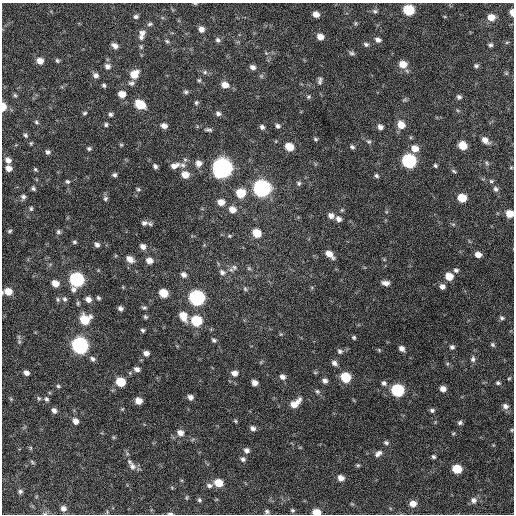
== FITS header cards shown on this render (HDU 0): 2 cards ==
NAXIS1  =                  512 / Axis length
NAXIS2  =                  512 / Axis length

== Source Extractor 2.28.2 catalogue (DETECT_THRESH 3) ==
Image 512 x 512 px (HDU 0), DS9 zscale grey, 1 PNG px = 1 image px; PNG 516 x 516 px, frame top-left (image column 1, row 512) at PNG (2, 3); no overlay
Background 593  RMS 18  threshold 53.6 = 3 sigma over >= 5 px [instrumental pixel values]
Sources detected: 212; all 212 listed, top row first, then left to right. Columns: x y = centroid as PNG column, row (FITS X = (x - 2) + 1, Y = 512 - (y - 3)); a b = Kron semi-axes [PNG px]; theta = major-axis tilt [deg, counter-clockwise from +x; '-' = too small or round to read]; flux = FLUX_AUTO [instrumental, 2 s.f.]
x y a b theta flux
195 4 6 3 -2 1000
409 10 7 7 - 57000
375 11 7 5 -16 2600
512 12 6 4 -85 8100
316 14 6 6 - 7000
136 17 6 5 - 2700
491 17 7 6 - 11000
355 23 6 4 90 1500
150 24 7 5 18 2100
201 29 6 6 - 5900
142 33 8 7 - 5100
141 37 7 6 - 3200
320 37 7 6 - 8700
218 40 6 6 - 2900
378 40 8 6 -27 4500
167 41 6 5 - 1800
507 42 6 3 19 1200
366 44 7 5 -26 2700
490 45 5 4 - 2400
115 46 7 5 -32 5700
141 47 6 5 - 1800
266 53 5 4 - 1400
352 53 8 5 -12 2600
57 60 6 5 - 2200
40 61 7 6 - 9100
403 64 8 8 - 14000
107 66 7 6 - 5100
476 66 5 5 - 2300
253 67 6 5 - 4900
205 72 6 5 - 2400
506 73 6 4 -18 1300
134 74 9 7 45 17000
96 75 7 6 - 4200
199 80 5 5 - 1600
320 81 10 5 82 3200
131 83 9 6 2 3700
104 85 5 5 - 2200
225 85 9 7 -13 8600
186 92 6 5 - 2300
122 94 7 6 - 12000
15 95 6 5 - 1800
309 97 6 5 - 2000
459 97 6 6 - 2800
404 100 7 4 18 1700
196 102 6 5 - 2200
140 104 8 6 -34 31000
3 107 7 4 88 16000
84 113 6 4 17 1900
218 113 7 6 - 3500
110 114 5 5 - 2700
36 122 6 5 - 2000
106 125 5 5 - 2200
401 125 9 7 -53 13000
164 126 6 5 - 6400
278 126 5 5 - 3100
262 127 6 5 - 3300
380 127 6 6 - 4600
208 130 9 4 -8 2600
25 135 6 5 - 2400
315 139 5 4 - 1800
485 140 9 6 -38 7400
369 141 7 5 -39 2400
31 143 5 4 - 1500
121 145 5 4 - 1400
463 145 6 6 - 19000
289 147 7 6 - 19000
352 147 6 4 -21 2400
415 148 8 7 - 11000
89 149 6 5 - 2200
48 152 6 6 - 3200
8 160 8 7 - 6200
409 161 8 7 - 190000
199 163 8 7 - 7100
487 163 6 5 - 1900
435 165 5 4 - 1700
155 166 5 5 - 3100
175 166 14 8 15 9400
8 168 6 6 - 7300
222 168 9 8 - 700000
511 168 5 3 - 1100
35 169 5 4 - 1700
454 171 7 4 -28 1800
114 175 5 5 - 2500
185 175 8 7 - 14000
376 176 6 4 -45 2300
67 181 6 5 - 2300
491 181 5 5 - 1800
299 183 6 6 - 2300
33 188 6 5 - 2400
262 188 8 8 - 400000
138 189 5 5 - 1800
496 189 7 6 - 3400
241 193 7 7 - 28000
23 197 7 6 - 3300
105 198 7 6 - 2500
462 198 7 6 - 25000
221 202 7 7 - 9300
31 209 6 4 89 1900
232 209 8 7 - 9200
510 214 6 6 - 15000
331 215 7 6 - 5500
338 219 7 6 - 4800
144 223 7 6 - 3500
150 224 8 5 -53 2000
10 231 6 4 28 2000
58 232 6 6 - 2400
257 233 7 6 - 23000
229 236 5 4 - 1400
74 242 6 4 -16 1900
97 245 5 4 - 3500
143 246 6 5 - 6100
329 254 9 5 -42 10000
478 255 6 5 - 7600
130 259 9 6 -36 8800
149 260 7 6 - 7800
234 267 8 7 - 3600
249 268 6 5 - 1800
456 270 6 5 - 2800
222 272 8 7 - 4300
184 275 6 5 - 4600
449 276 7 6 - 17000
77 280 8 8 - 200000
55 283 6 6 - 12000
386 283 9 5 -6 6000
442 286 5 5 - 4800
245 289 6 5 - 1900
8 291 8 6 3 15000
163 293 7 6 - 25000
98 298 5 4 - 2000
197 298 8 7 - 260000
58 299 7 5 -87 2300
65 299 7 6 - 3200
88 299 7 6 - 6800
78 303 6 4 78 1800
120 308 5 5 - 3800
144 308 7 5 8 2200
183 316 10 7 -65 16000
145 317 5 5 - 1900
502 318 6 4 -21 2200
85 319 9 8 - 34000
196 321 7 7 - 58000
143 330 4 4 - 2100
281 334 6 4 18 1300
354 337 5 5 - 1800
214 340 6 4 -20 2300
19 342 7 6 - 2500
80 345 8 7 - 350000
493 345 6 5 - 2000
452 347 6 6 - 2700
402 348 6 5 - 5100
379 350 5 4 - 1300
340 351 7 6 - 3200
146 353 7 6 - 5300
92 359 8 6 -34 3600
473 359 8 6 -86 3400
334 363 7 6 - 4500
137 369 6 5 - 4400
26 373 6 5 - 5100
130 373 6 4 -73 1300
234 373 8 7 - 6400
282 377 7 6 - 5100
345 377 7 6 - 42000
509 378 5 4 - 1300
325 381 5 5 - 4100
120 382 7 6 - 33000
254 383 5 5 - 6400
384 383 7 6 - 3400
498 383 6 5 - 2000
58 386 6 5 - 1900
443 389 6 5 - 6700
397 390 7 7 - 120000
317 391 7 6 - 2300
190 397 6 6 - 4800
39 398 7 5 -86 2100
11 399 5 4 - 1400
46 399 7 6 - 3200
138 401 6 5 - 12000
295 403 15 7 39 13000
505 406 7 6 - 5100
122 409 5 4 - 1200
54 410 7 6 - 4500
432 410 6 5 - 2600
75 421 7 6 - 6800
235 421 5 4 - 1500
460 423 6 5 - 2600
253 428 7 5 -33 4100
512 430 4 4 - 1200
180 433 8 7 - 7100
113 437 6 4 -71 1300
386 443 6 5 - 2400
31 448 6 4 -90 1500
247 450 7 6 - 4200
378 453 10 6 36 5100
433 457 5 4 - 2200
243 459 7 6 - 3300
32 462 8 4 -37 1700
358 465 6 4 -20 1700
132 466 11 8 -61 6500
457 469 7 6 - 31000
341 478 7 6 - 7300
218 483 7 6 - 21000
209 485 9 6 -8 4000
20 491 6 5 - 2700
187 498 7 3 82 1400
199 500 6 5 - 2200
474 500 9 8 - 5400
413 504 7 6 - 9900
63 508 6 6 - 5300
292 510 6 5 - 2100
267 511 6 5 - 2500
316 512 7 5 -6 18000
170 514 7 3 -1 2100
At the frame edge (FLAGS 8, measured only in part): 9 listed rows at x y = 195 4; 512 12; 3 107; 510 214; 8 291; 512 430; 63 508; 316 512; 170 514